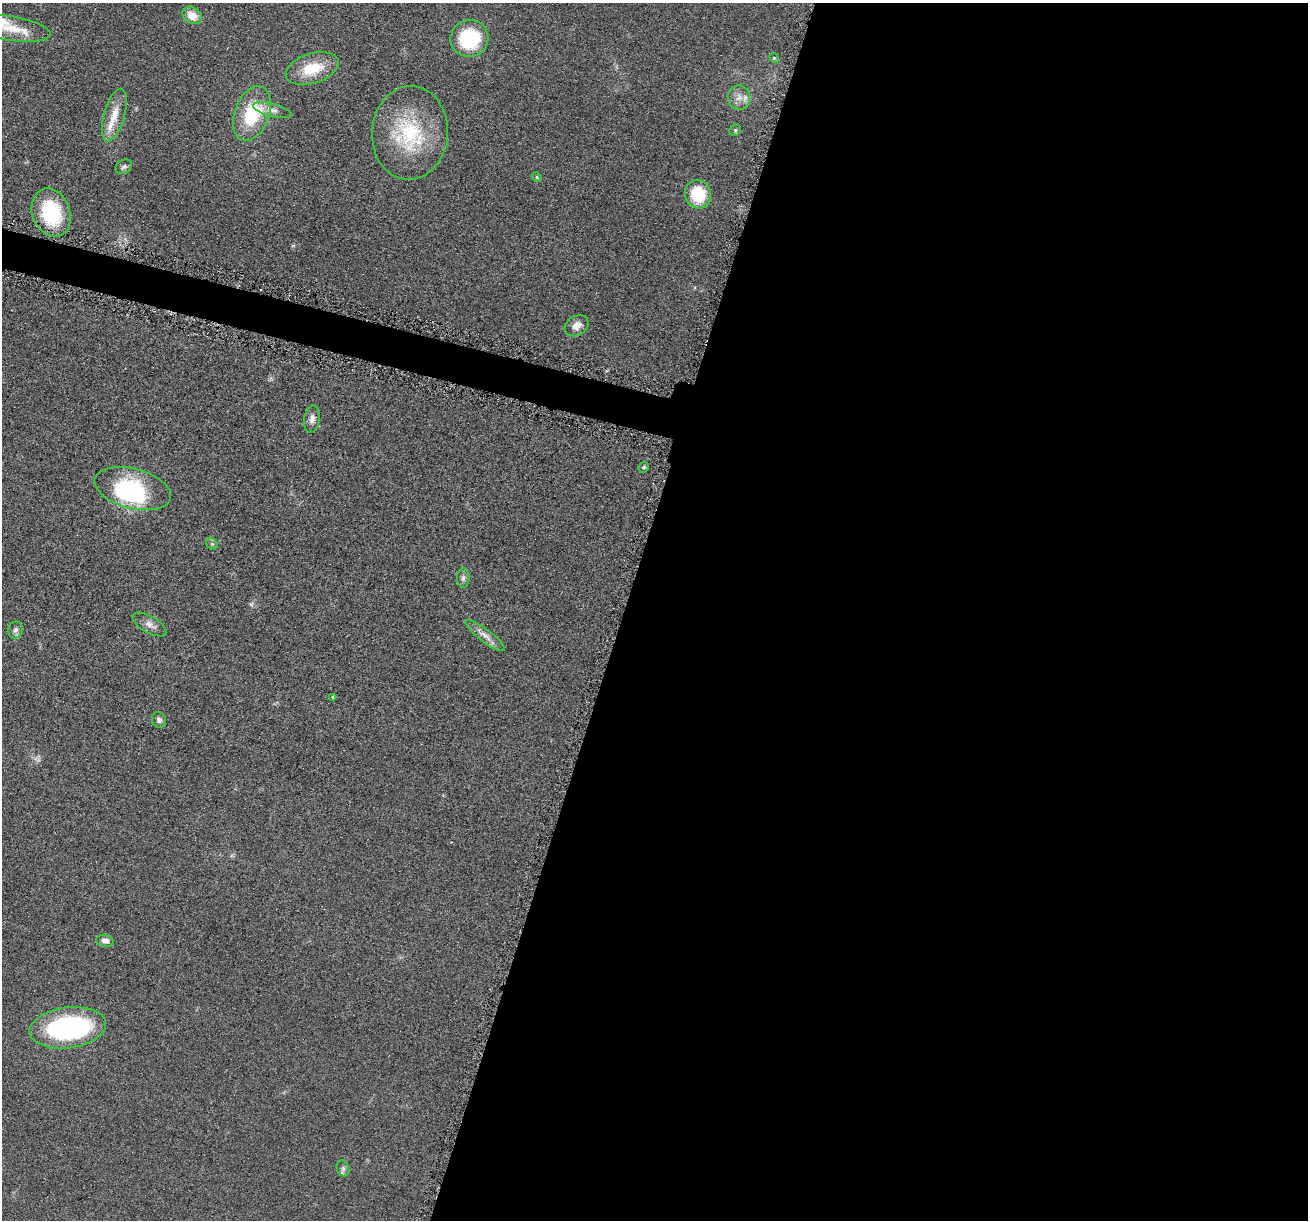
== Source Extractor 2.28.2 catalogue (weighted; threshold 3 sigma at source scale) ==
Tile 12 of 4 x 4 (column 4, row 3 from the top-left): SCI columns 3935-5240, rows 1356-2573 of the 5255 x 5272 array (HDU 1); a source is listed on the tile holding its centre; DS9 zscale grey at full resolution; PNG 1310 x 1222 px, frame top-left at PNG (2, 3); each listed source drawn as its Kron ellipse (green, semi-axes under 4 px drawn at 4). Shown black and unused: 54% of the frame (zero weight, under 4 of 8 exposures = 1% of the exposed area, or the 3 px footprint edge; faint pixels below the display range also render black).
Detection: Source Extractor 2.28.2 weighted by HDU 2 'WHT'; one run over the whole footprint, this tile lists its part. Background 0.0528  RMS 0.0086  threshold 0.035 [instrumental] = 3 sigma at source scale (4.09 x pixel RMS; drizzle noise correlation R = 1.36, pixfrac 0.8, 0.05/0.05 arcsec/px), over >= 5 px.
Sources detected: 32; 1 inside a brighter object's white glare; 1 cosmic-ray / hot-pixel residue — neither listed nor drawn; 1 inside a brighter listed object's ellipse — not listed separately; the other 29 listed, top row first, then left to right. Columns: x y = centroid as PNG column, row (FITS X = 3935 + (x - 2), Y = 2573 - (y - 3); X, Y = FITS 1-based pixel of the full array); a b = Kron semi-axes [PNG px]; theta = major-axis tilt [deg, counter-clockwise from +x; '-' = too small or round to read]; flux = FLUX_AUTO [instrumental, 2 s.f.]
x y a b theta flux
192 15 10 8 -33 10
12 28 39 12 -9 25
469 38 19 18 - 52
774 58 5 4 - 0.87
312 68 27 15 17 25
739 98 12 11 - 7.2
272 110 20 6 -15 5.1
252 114 28 17 69 45
114 115 27 10 74 14
735 130 6 5 - 1.3
410 133 47 38 86 66
124 167 9 6 29 2.1
537 177 5 4 - 0.98
698 194 14 13 - 30
51 213 25 19 -70 54
577 326 12 9 32 6.8
312 419 14 7 82 4.5
644 467 5 5 - 1.4
133 489 39 20 -14 80
212 544 6 5 - 1.6
463 578 10 6 89 2.6
149 625 19 8 -30 5.6
15 630 8 7 - 2.7
485 636 24 6 -37 6.6
333 697 4 4 - 1
159 720 8 7 - 2.7
105 941 8 6 -8 3.7
68 1028 38 20 8 140
343 1168 8 6 -71 2.2
Isophote crosses this tile's border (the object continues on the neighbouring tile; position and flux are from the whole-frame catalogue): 1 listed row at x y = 12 28